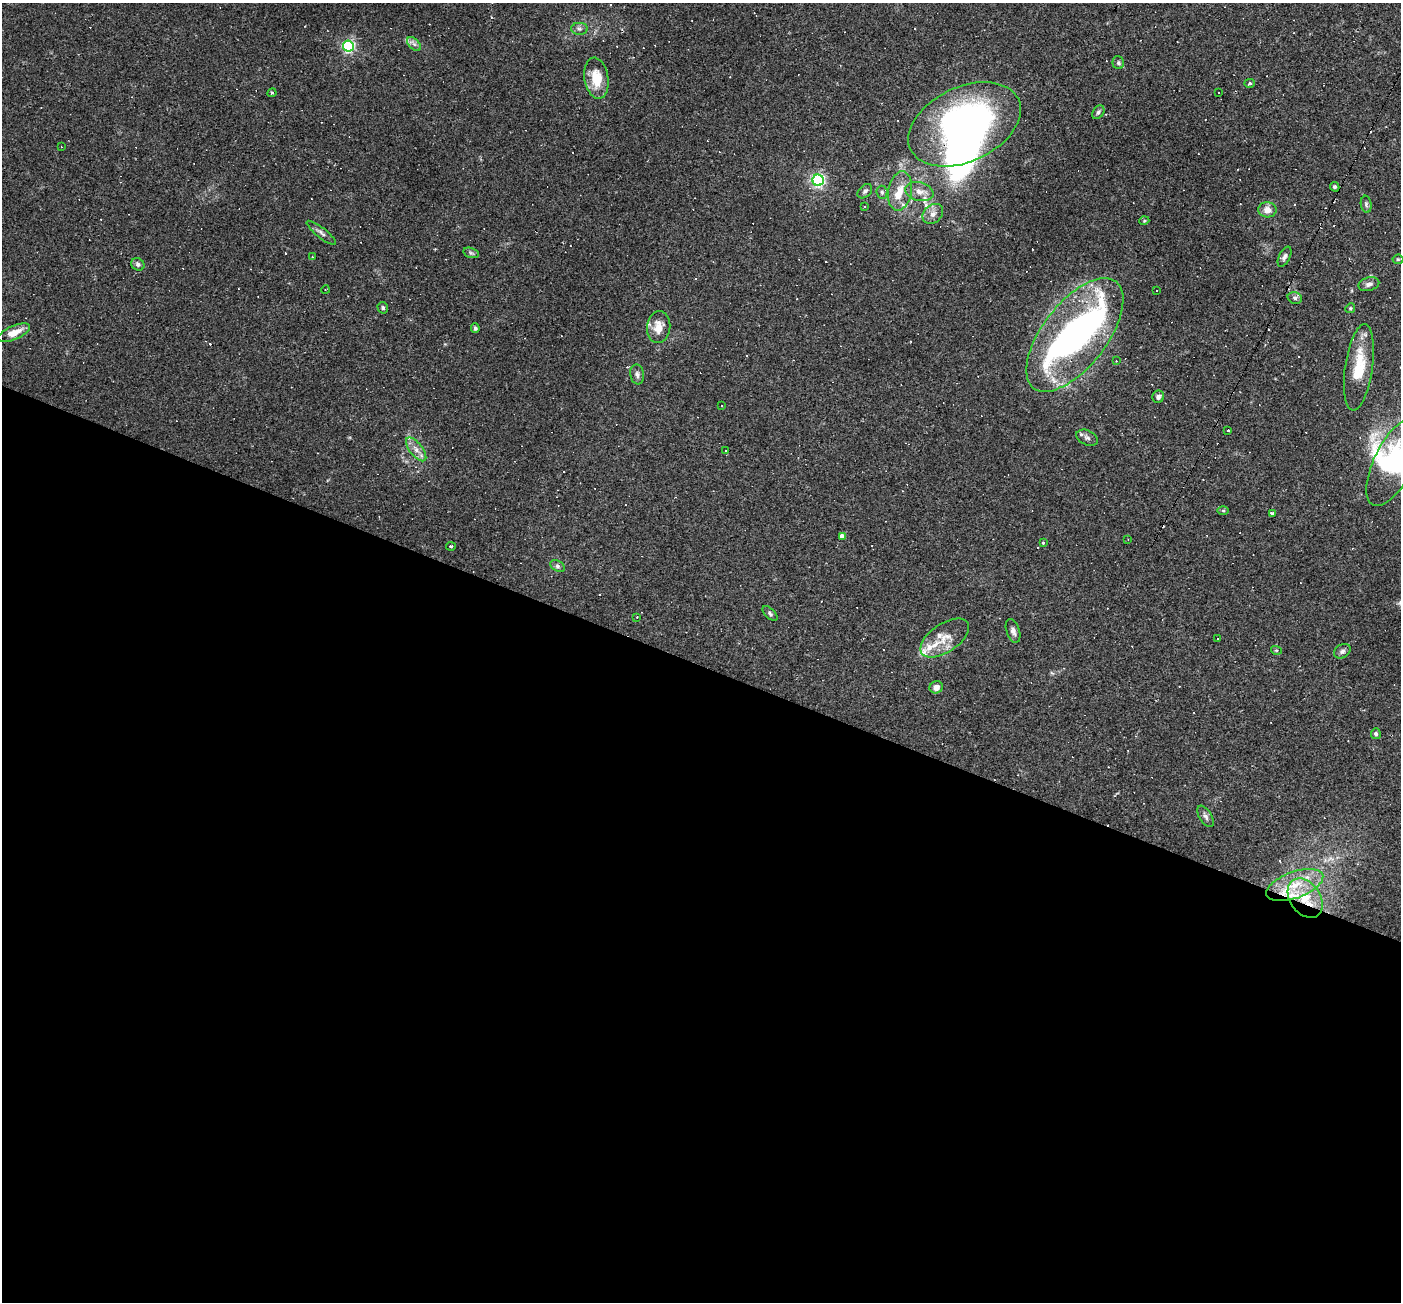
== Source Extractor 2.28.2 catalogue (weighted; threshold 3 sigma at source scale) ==
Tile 14 of 4 x 4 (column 2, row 4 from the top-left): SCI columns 1400-2798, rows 272-1571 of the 5597 x 5610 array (HDU 1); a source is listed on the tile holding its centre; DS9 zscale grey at full resolution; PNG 1403 x 1304 px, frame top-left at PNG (2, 3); each listed source drawn as its Kron ellipse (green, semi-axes under 4 px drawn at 4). Shown black and unused: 49% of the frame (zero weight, under 2 of 3 exposures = <1% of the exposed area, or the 3 px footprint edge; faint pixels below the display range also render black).
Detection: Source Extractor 2.28.2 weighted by HDU 2 'WHT'; one run over the whole footprint, this tile lists its part. Background 0.0261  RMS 0.0043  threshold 0.0194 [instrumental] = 3 sigma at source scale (4.5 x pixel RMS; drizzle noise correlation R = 1.50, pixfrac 1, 0.05/0.05 arcsec/px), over >= 5 px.
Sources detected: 129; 4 inside a brighter object's white glare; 48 cosmic-ray / hot-pixel residue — neither listed nor drawn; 10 inside a brighter listed object's ellipse — not listed separately; the other 67 listed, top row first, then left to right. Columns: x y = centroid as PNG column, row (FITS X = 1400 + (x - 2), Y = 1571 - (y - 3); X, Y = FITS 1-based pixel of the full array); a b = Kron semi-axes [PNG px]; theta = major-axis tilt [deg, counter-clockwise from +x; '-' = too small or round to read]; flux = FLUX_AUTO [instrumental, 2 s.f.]
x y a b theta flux
579 29 8 6 -3 1.2
414 44 8 5 -45 1.4
348 46 5 5 - 74
1118 63 6 6 - 0.84
596 78 21 12 -81 9.8
1250 83 5 4 - 0.67
1218 92 2 2 - 0.4
272 93 4 4 - 0.6
1098 112 7 5 54 1
965 124 59 37 25 150
61 147 3 2 - 0.35
818 180 5 5 - 93
1335 187 5 4 - 0.7
865 191 8 6 43 1.3
900 191 20 11 79 6.8
919 191 14 9 -16 3.6
882 192 6 5 - 0.87
1366 204 8 5 -82 0.94
865 206 3 3 - 0.81
1267 210 9 7 -6 3.7
933 214 11 9 41 2.7
1144 221 5 3 - 0.41
321 233 18 5 -38 1.7
471 253 8 5 -16 0.89
312 257 3 2 - 0.52
1284 257 11 5 63 1.4
1398 259 5 5 - 0.57
138 264 7 6 - 1.1
1369 284 10 6 16 1.8
325 290 4 2 - 0.38
1156 290 2 2 - 0.37
1295 298 7 5 -17 1.1
383 308 6 5 - 0.74
1350 308 5 4 - 0.55
659 327 16 11 84 6
475 328 5 4 - 0.79
14 333 17 6 23 5.6
1075 335 67 32 52 110
1116 361 2 2 - 0.24
1359 367 44 13 82 16
637 374 10 7 -80 1.5
1158 397 6 6 - 1.3
721 406 2 2 - 0.39
1228 430 3 3 - 0.75
1087 438 11 7 -25 1.6
416 449 14 6 -52 2.9
725 451 3 2 - 0.41
1394 463 47 20 64 40
1223 511 6 4 0 0.62
1272 513 4 3 - 0.84
842 536 4 4 - 3
1128 540 3 2 - 0.27
1043 543 4 3 - 0.41
451 546 5 3 - 0.54
557 566 8 5 -28 1
770 613 9 5 -45 0.94
637 617 2 2 - 0.26
1013 631 12 6 -72 1.9
945 638 27 14 34 7.9
1217 639 3 2 - 0.26
1276 650 5 3 - 0.46
1342 651 9 6 31 1.3
936 687 7 6 - 2.6
1376 734 5 5 - 0.91
1206 816 12 6 -59 1.5
1295 885 30 13 20 13
1305 898 22 15 -55 12
Overlapping masked pixels (flux is a lower limit): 2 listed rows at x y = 965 124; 1305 898
Isophote crosses this tile's border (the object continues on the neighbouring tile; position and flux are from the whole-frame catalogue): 1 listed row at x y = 1394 463